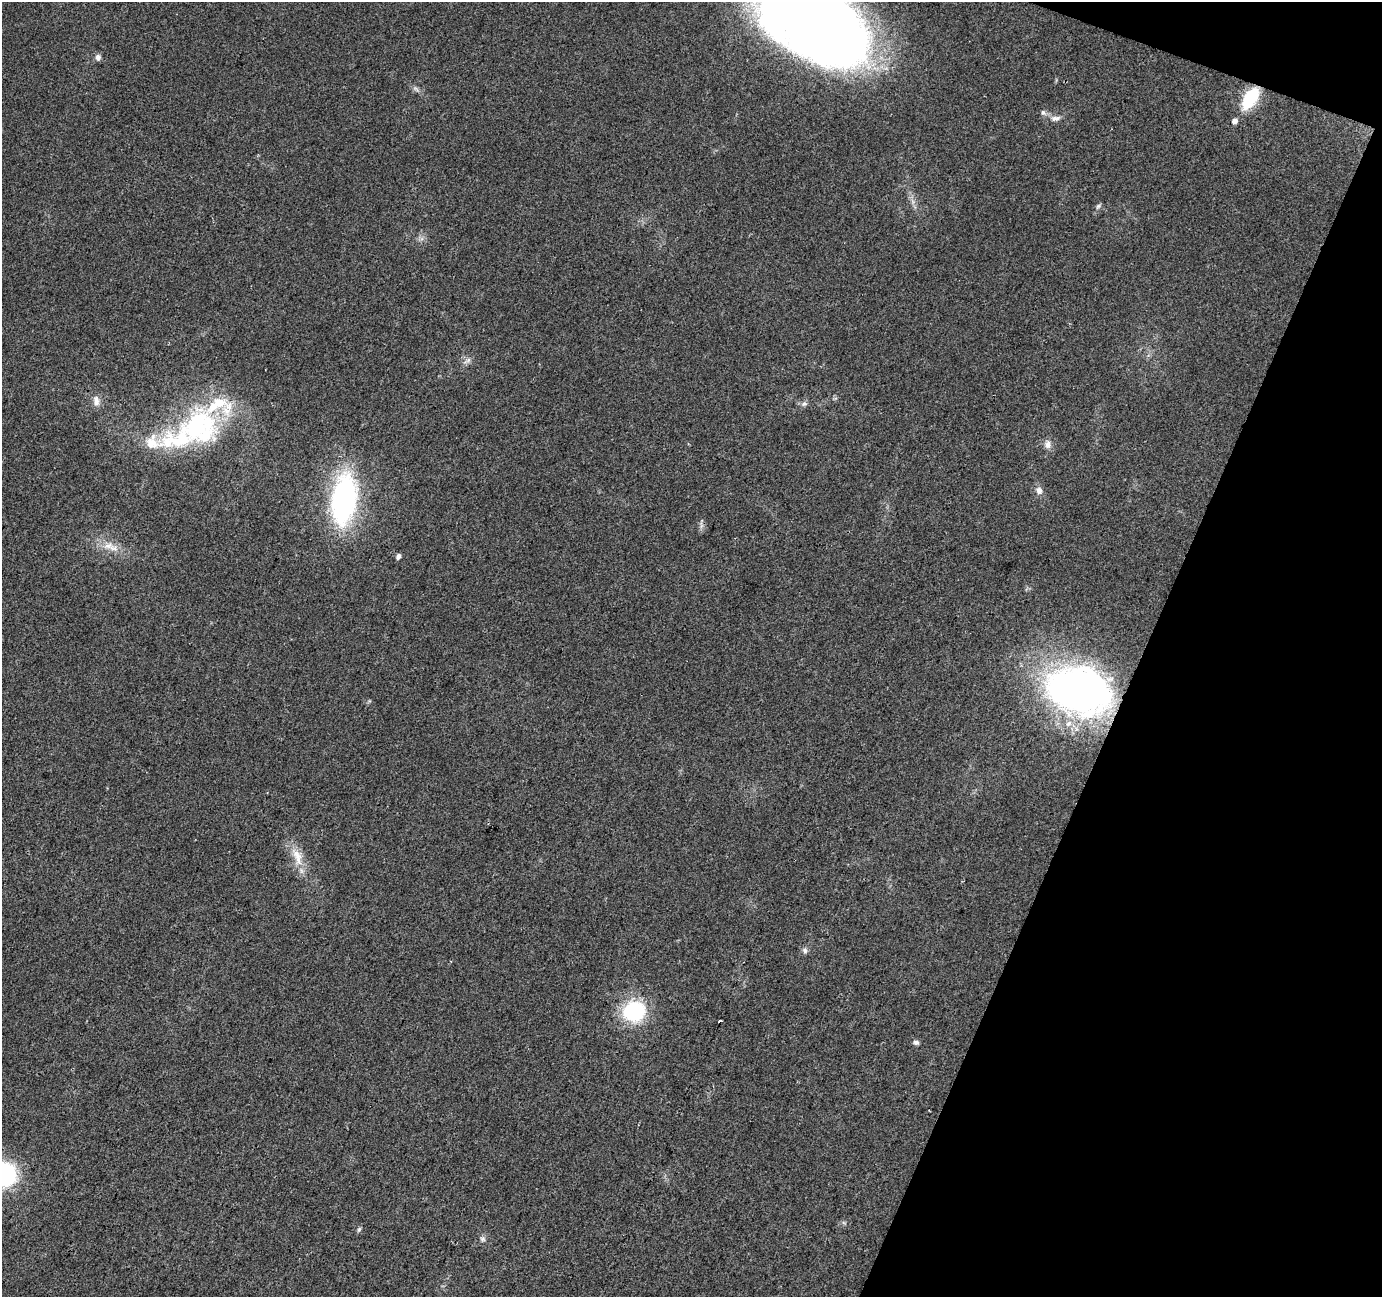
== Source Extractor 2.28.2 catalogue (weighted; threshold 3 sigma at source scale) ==
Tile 8 of 4 x 4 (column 4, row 2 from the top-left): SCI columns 4148-5527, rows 2865-4159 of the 5527 x 5664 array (HDU 1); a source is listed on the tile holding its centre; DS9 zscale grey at full resolution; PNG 1384 x 1299 px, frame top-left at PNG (2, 2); no overlay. Shown black and unused: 19% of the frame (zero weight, under 2 of 3 exposures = <1% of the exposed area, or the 3 px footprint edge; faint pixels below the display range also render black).
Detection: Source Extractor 2.28.2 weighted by HDU 2 'WHT'; one run over the whole footprint, this tile lists its part. Background 0.0405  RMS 0.0079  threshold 0.0358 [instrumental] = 3 sigma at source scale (4.5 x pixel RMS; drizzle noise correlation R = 1.50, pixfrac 1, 0.0396/0.0396 arcsec/px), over >= 5 px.
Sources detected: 30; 1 cosmic-ray / hot-pixel residue — not listed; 2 inside a brighter listed object's ellipse — not listed separately; the other 27 listed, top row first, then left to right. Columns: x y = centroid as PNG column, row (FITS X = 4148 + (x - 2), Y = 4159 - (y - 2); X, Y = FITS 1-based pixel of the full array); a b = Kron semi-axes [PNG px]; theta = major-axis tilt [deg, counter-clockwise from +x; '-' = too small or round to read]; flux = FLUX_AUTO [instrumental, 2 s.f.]
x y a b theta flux
812 22 105 57 -31 990
98 57 8 7 - 3.1
416 89 8 4 -37 2
1250 98 22 11 57 43
1043 113 8 6 -52 2.3
1055 118 14 7 7 4.3
1235 121 5 5 - 4.6
1098 206 8 5 54 1.7
468 360 7 5 45 2.2
96 401 15 8 -81 5.3
804 404 9 6 16 2.5
199 427 47 44 -1 120
152 443 19 16 88 17
1048 445 11 8 86 4.1
1039 490 10 8 -87 4.2
344 499 45 22 82 170
701 526 7 4 71 2
108 546 17 8 9 8.3
398 556 7 5 67 2.2
1079 690 56 38 -15 430
297 857 28 11 -72 15
805 950 8 7 - 2.3
634 1011 19 16 13 72
916 1042 8 6 -15 2
5 1174 19 17 -49 93
359 1229 7 5 54 1.4
483 1239 7 7 - 2.1
Overlapping masked pixels (flux is a lower limit): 2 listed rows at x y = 1250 98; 1079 690
Isophote crosses this tile's border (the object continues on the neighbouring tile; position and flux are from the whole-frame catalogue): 2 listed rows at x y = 812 22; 5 1174